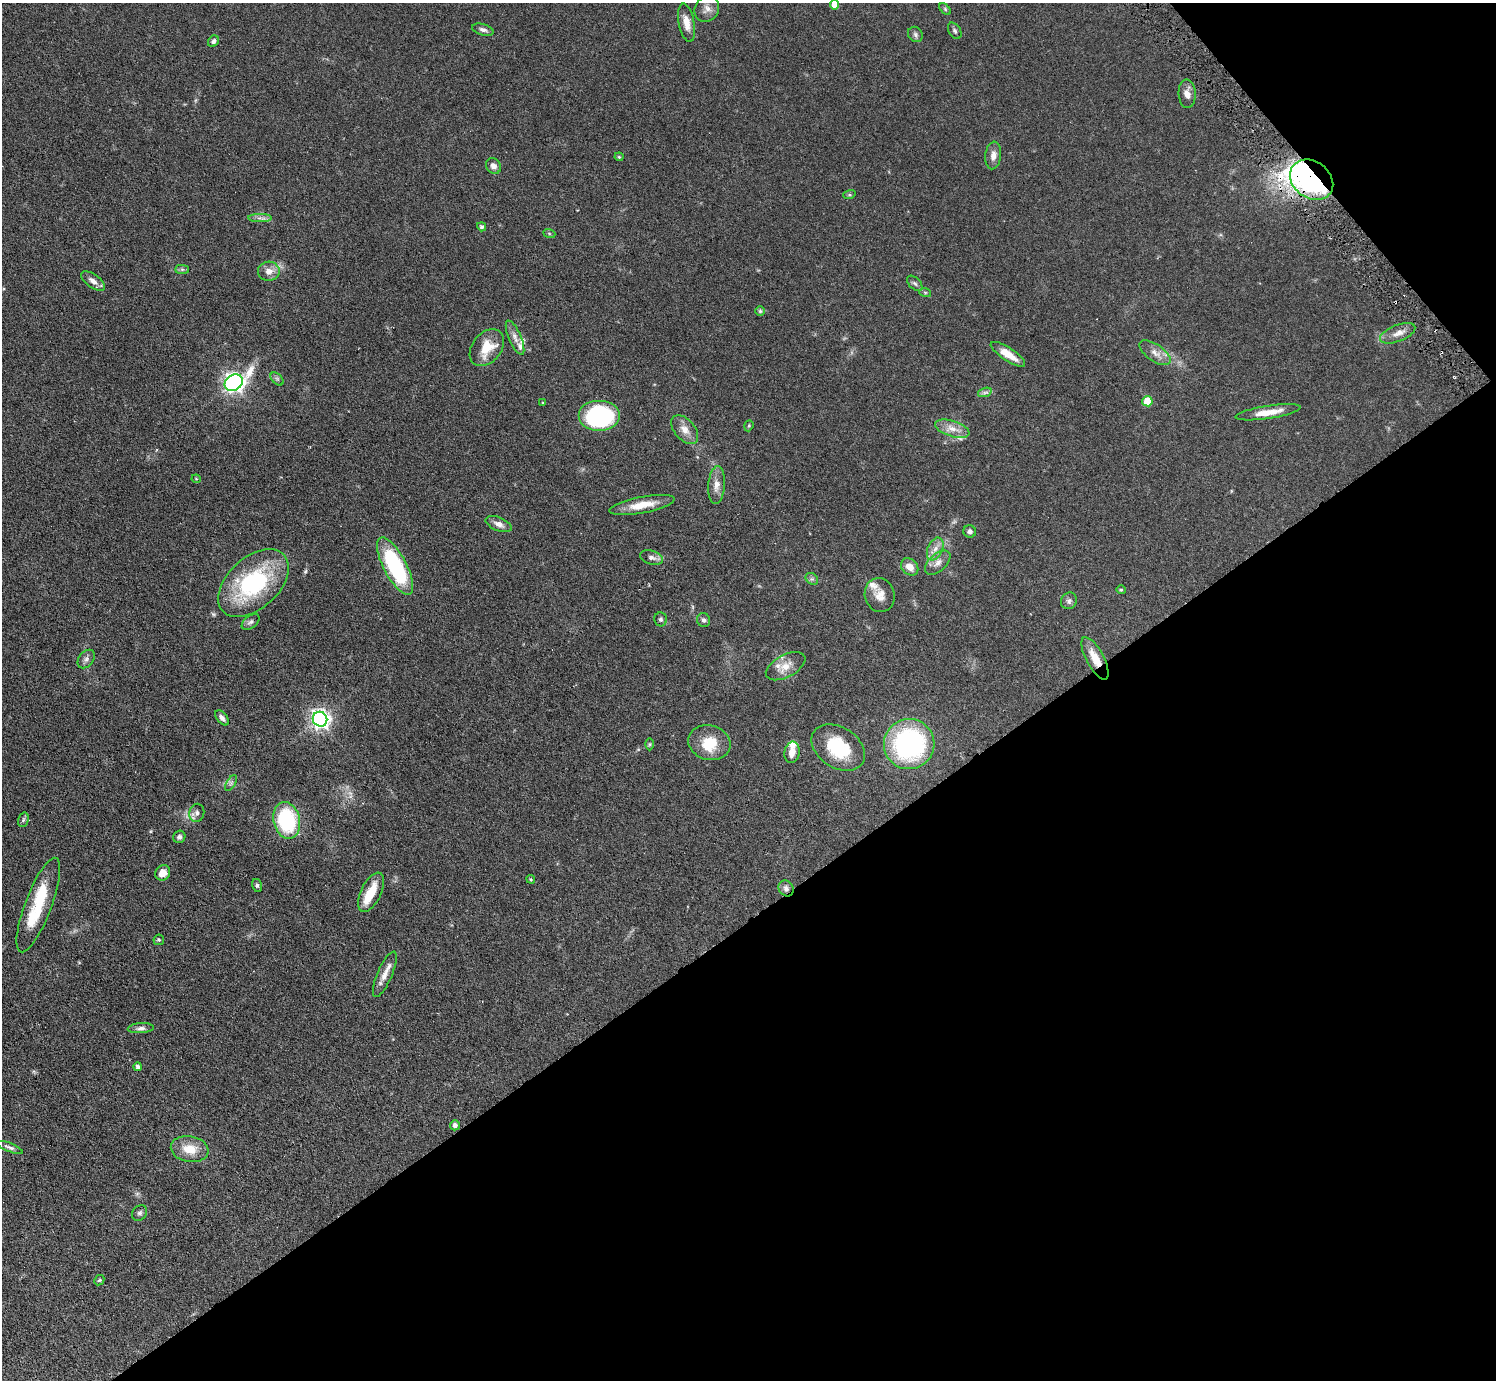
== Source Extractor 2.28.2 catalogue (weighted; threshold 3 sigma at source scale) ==
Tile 12 of 4 x 4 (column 4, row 3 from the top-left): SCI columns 4484-5977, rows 1677-3054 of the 5977 x 5967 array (HDU 1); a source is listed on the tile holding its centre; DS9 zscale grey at full resolution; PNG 1498 x 1382 px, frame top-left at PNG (2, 3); each listed source drawn as its Kron ellipse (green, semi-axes under 4 px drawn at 4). Shown black and unused: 37% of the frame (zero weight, under 3 of 6 exposures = <1% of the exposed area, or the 3 px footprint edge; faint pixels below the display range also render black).
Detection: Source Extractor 2.28.2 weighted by HDU 2 'WHT'; one run over the whole footprint, this tile lists its part. Background 0.0941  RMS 0.0047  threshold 0.0192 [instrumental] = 3 sigma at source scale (4.09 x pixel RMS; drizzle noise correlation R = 1.36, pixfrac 0.8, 0.05/0.05 arcsec/px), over >= 5 px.
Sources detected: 97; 1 too faint to see at this stretch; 4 inside a brighter object's white glare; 1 cosmic-ray / hot-pixel residue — neither listed nor drawn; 5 inside a brighter listed object's ellipse — not listed separately; the other 86 listed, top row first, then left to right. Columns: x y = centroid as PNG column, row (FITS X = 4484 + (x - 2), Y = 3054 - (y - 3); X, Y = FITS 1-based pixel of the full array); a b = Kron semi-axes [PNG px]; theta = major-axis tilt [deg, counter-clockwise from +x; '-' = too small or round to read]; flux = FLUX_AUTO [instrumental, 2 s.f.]
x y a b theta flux
834 5 4 4 - 3.8
707 9 13 11 56 2.6
945 9 7 4 -46 0.56
687 23 19 8 -79 4.5
483 30 11 5 -16 1.5
955 31 9 5 -59 0.93
915 34 8 7 - 1.1
213 41 6 5 - 1.1
1187 94 14 8 -87 2.8
993 155 14 8 84 2.7
619 157 4 4 - 0.41
493 166 8 7 - 2.2
1312 180 23 18 -36 95
849 195 6 4 17 0.57
260 218 12 4 0 1.3
482 227 5 4 - 0.93
549 233 6 4 -20 0.45
182 269 7 4 0 0.71
269 271 11 9 4 3.2
93 281 14 6 -36 2.3
915 283 9 5 -44 0.98
925 292 6 3 -19 0.47
760 311 5 5 - 0.55
1398 333 19 8 21 3.5
515 338 18 6 -67 2.6
487 348 21 14 51 9.1
1155 353 18 8 -35 3.3
1008 354 20 6 -33 6
277 379 8 4 -45 0.73
234 383 10 7 33 200
985 392 7 4 19 0.92
1147 401 5 5 - 10
543 403 4 3 - 0.35
1268 412 33 6 9 5.9
599 416 21 15 0 50
749 426 6 4 70 0.5
952 429 18 7 -17 4
685 430 17 10 -49 3.9
196 479 4 4 - 0.38
717 485 19 8 85 3.7
642 505 33 8 10 7.2
499 524 14 7 -22 2.3
970 531 6 6 - 1.3
935 549 12 7 66 2.8
651 558 12 6 -16 1.6
938 563 15 8 42 2.9
395 566 32 11 -62 44
910 567 10 7 -44 4
812 579 7 5 -42 0.86
253 583 41 25 42 44
1121 590 4 4 - 0.45
880 595 17 15 -75 4.5
1069 601 8 7 - 1.1
661 619 7 6 - 0.91
703 620 7 6 - 0.98
251 622 10 6 39 1.2
1095 658 23 8 -62 6.6
86 659 10 7 53 1.5
786 666 21 11 28 5.3
222 718 9 5 -50 1.5
320 719 7 7 - 190
709 743 21 17 -15 10
650 744 6 4 90 0.53
909 744 25 25 - 65
838 748 29 20 -34 20
792 752 11 7 80 3.7
231 783 9 3 58 0.81
197 813 9 7 76 1.8
23 820 7 5 72 0.79
287 820 19 13 -77 36
179 837 6 6 - 1
163 873 8 7 - 3.8
531 879 4 3 - 0.46
257 885 6 5 - 0.7
786 888 8 7 - 1.6
371 892 21 10 64 8.7
38 905 50 13 69 19
159 940 5 5 - 0.62
385 974 24 7 67 3.7
141 1028 13 5 4 1.4
138 1067 4 4 - 1.3
455 1125 5 5 - 1.3
10 1147 14 4 -21 1.2
190 1149 19 13 -10 7.7
140 1213 8 6 47 1.2
99 1280 6 4 44 0.55
Overlapping masked pixels (flux is a lower limit): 3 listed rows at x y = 1312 180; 1095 658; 786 888
Isophote crosses this tile's border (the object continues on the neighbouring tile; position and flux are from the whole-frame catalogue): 2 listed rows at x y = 834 5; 38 905